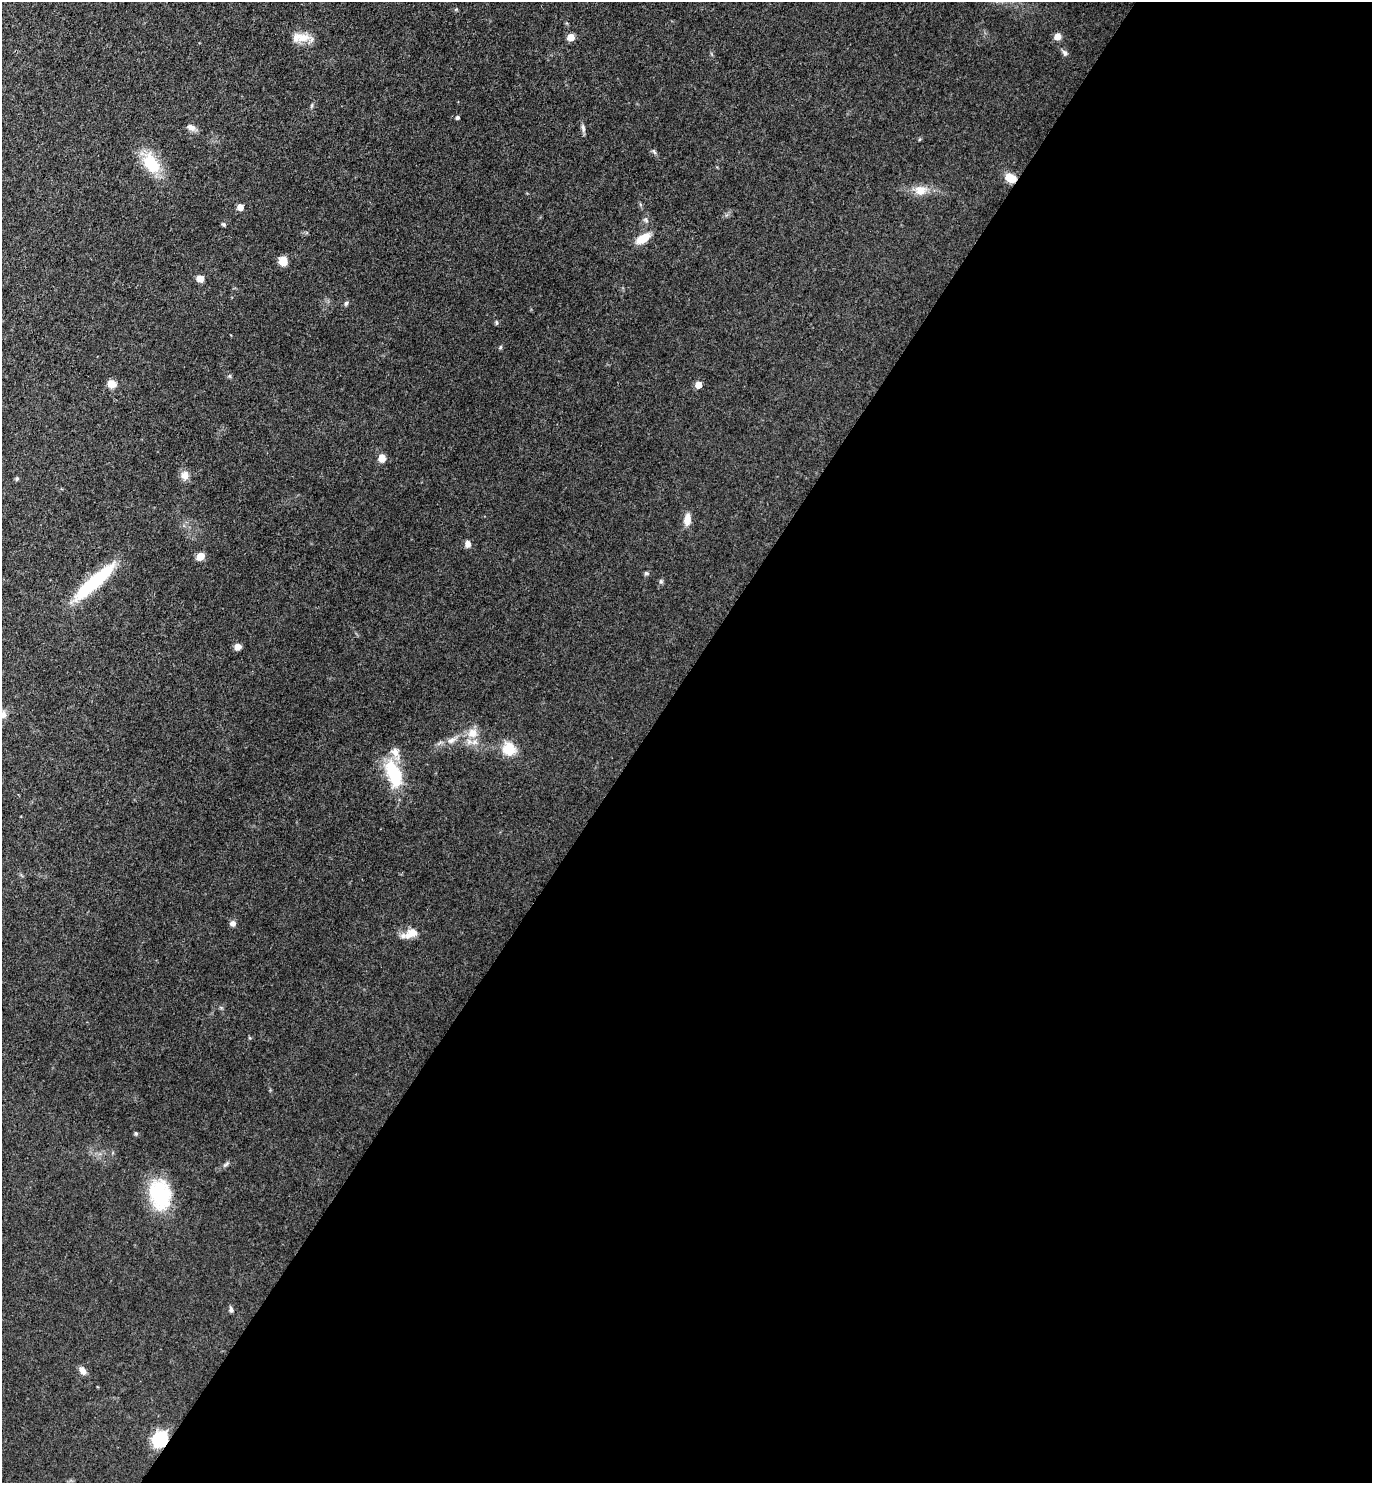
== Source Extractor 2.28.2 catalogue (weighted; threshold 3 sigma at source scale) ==
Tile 12 of 4 x 4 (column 4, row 3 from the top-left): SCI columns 4266-5635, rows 1482-2962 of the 5930 x 5925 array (HDU 1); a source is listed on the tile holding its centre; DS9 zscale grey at full resolution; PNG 1374 x 1485 px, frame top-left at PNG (2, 2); no overlay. Shown black and unused: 53% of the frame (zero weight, under 3 of 4 exposures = <1% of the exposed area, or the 3 px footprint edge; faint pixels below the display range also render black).
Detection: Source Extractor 2.28.2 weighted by HDU 2 'WHT'; one run over the whole footprint, this tile lists its part. Background 0.0881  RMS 0.0073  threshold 0.033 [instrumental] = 3 sigma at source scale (4.5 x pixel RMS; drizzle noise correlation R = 1.50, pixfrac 1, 0.05/0.05 arcsec/px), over >= 5 px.
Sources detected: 47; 2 inside a brighter listed object's ellipse — not listed separately; the other 45 listed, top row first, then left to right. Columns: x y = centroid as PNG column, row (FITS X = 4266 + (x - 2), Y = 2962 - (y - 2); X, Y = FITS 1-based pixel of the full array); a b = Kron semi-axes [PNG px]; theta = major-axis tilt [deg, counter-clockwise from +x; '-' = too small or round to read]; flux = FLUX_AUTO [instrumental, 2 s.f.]
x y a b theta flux
1058 36 6 6 - 6.8
300 37 27 11 1 10
571 37 5 5 - 15
1065 53 9 6 -50 1.9
312 105 6 4 72 0.94
457 117 4 4 - 1.5
191 127 12 8 -25 3.7
583 128 11 5 -77 2.2
654 152 9 4 -54 1.3
151 164 26 16 -57 26
1010 178 10 7 -28 11
920 190 16 13 2 8.8
240 207 5 5 - 8.7
646 220 7 5 -47 1.5
224 224 5 4 - 1.3
643 238 15 8 32 13
283 261 7 7 - 11
200 279 6 6 - 6.3
346 303 6 5 - 1.4
496 323 6 3 -82 0.84
500 347 6 4 88 0.9
112 384 9 8 - 6.3
698 385 5 5 - 11
382 458 6 6 - 8.2
185 475 13 10 84 4.8
17 479 5 4 - 1.2
687 519 15 8 82 6.4
468 544 8 6 -78 3.6
200 556 5 5 - 20
646 573 6 5 - 1.3
94 582 56 12 42 48
661 582 6 5 - 1.2
238 647 6 5 - 5.7
472 733 15 13 40 9.3
451 740 12 7 24 4.3
509 749 15 13 -66 16
394 773 31 14 -70 39
233 923 8 7 - 2.7
411 933 20 11 26 8.1
136 1133 5 4 - 1.3
226 1164 9 4 35 1.6
160 1194 31 22 -77 49
231 1309 9 5 -78 1.5
82 1371 10 7 -59 3.9
160 1439 7 6 - 180
Overlapping masked pixels (flux is a lower limit): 2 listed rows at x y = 1010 178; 160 1439